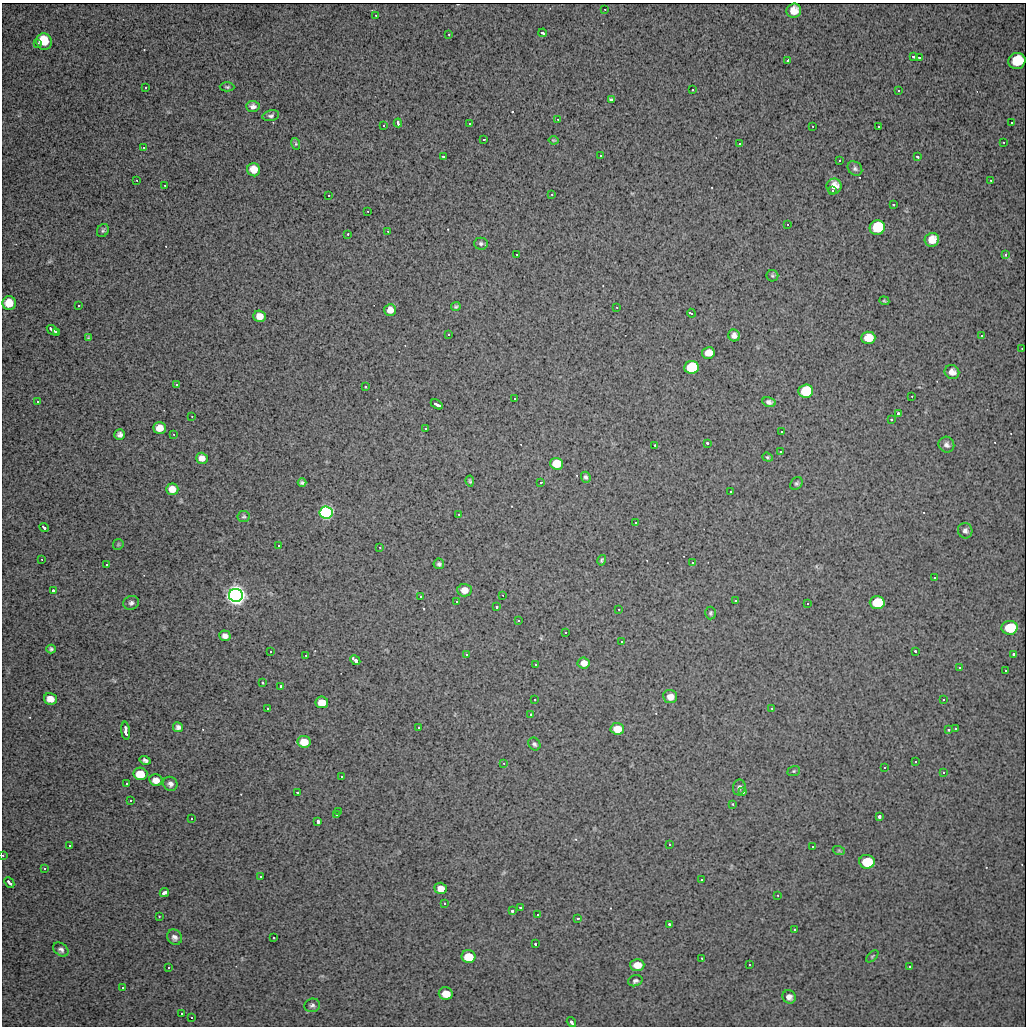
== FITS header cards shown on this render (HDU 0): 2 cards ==
NAXIS1  =                 1024
NAXIS2  =                 1024

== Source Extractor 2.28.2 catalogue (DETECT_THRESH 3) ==
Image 1024 x 1024 px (HDU 0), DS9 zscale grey, 1 PNG px = 1 image px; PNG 1028 x 1028 px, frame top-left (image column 1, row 1024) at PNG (2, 3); each listed source drawn as its Kron ellipse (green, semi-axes under 4 px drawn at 4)
Background 35.2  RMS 7.2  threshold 21.6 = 3 sigma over >= 5 px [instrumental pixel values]
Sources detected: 228; all 228 listed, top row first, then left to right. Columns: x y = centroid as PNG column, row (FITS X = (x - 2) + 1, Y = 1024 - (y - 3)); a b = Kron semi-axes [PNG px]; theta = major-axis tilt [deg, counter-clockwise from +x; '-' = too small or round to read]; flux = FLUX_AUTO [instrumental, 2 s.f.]
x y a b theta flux
605 9 2 2 - 3.9e+02
794 11 7 7 - 6.5e+03
376 15 2 2 - 4.3e+02
543 33 4 3 - 1.2e+03
449 34 2 2 - 4.4e+02
44 42 8 7 - 1.3e+04
38 43 3 2 - 1.3e+03
913 56 3 3 - 1.1e+03
919 57 3 3 - 6.2e+02
788 61 4 3 - 2.2e+03
1017 61 8 8 - 1.5e+04
146 87 3 2 - 7.5e+02
227 87 7 4 -1 7.9e+02
693 89 3 2 - 6.9e+02
899 90 3 3 - 9.0e+02
611 100 4 3 - 7.8e+02
253 106 7 5 -2 2.0e+03
271 116 8 5 12 1.2e+03
558 119 2 2 - 3.7e+02
1012 122 3 3 - 1.3e+03
398 123 4 3 - 1.2e+03
470 123 3 3 - 1.1e+03
384 125 3 2 - 7.4e+02
813 126 3 2 - 4.1e+02
879 126 3 2 - 7.1e+02
484 139 3 3 - 2.9e+04
553 140 5 3 - 4.7e+02
1004 142 2 2 - 3.7e+02
740 143 3 3 - 8.5e+02
296 144 6 4 -72 6.7e+02
144 147 3 2 - 7.2e+02
601 155 3 3 - 1.0e+03
443 156 3 3 - 6.0e+02
917 157 3 2 - 6.9e+02
840 160 3 3 - 1.7e+03
855 168 8 6 -43 1.4e+03
254 170 6 6 - 6.9e+03
137 180 3 2 - 3.9e+02
991 180 2 2 - 4.0e+02
165 185 3 2 - 4.7e+02
834 186 7 7 - 4.6e+03
833 190 3 3 - 1.7e+03
552 194 3 2 - 5.4e+02
329 195 3 2 - 7.1e+02
894 205 3 3 - 5.5e+02
368 211 2 2 - 2.7e+02
788 224 3 2 - 4.9e+02
877 228 8 7 - 3.1e+04
103 230 7 5 58 9.7e+02
388 231 3 2 - 4.2e+02
348 234 3 3 - 5.5e+02
932 240 7 7 - 6.3e+03
481 244 7 6 - 1.2e+03
517 254 3 2 - 6.2e+02
1006 255 4 3 - 2.4e+03
772 276 6 6 - 8.0e+02
884 301 5 3 - 5.6e+02
9 303 7 7 - 8.0e+03
79 305 3 3 - 2.5e+03
456 306 5 4 - 7.3e+02
617 307 2 2 - 3.9e+02
390 310 6 6 - 4.3e+03
691 313 4 3 - 1.9e+03
260 316 6 5 - 4.6e+03
53 330 6 3 -34 2.6e+03
56 332 3 3 - 1.1e+03
449 334 3 3 - 6.1e+02
734 335 6 5 - 2.4e+03
982 335 3 3 - 2.8e+03
89 338 4 3 - 5.7e+02
868 338 7 6 - 8.2e+03
1022 348 2 2 - 2.4e+02
708 353 6 6 - 5.4e+03
691 367 7 6 - 3.2e+04
952 372 7 6 - 3.2e+03
177 384 3 3 - 8.9e+02
366 387 2 2 - 3.9e+02
806 391 7 6 - 3.3e+04
912 396 2 2 - 2.9e+02
515 398 3 3 - 2.2e+03
38 401 3 3 - 1.6e+03
769 402 7 4 -12 1.6e+03
437 404 7 3 -30 2.2e+03
898 413 3 3 - 2.3e+03
192 416 2 2 - 2.3e+02
892 419 3 3 - 9.3e+02
160 428 6 6 - 6.0e+03
426 428 3 3 - 1.8e+03
782 431 3 3 - 2.1e+03
174 434 3 2 - 5.0e+02
120 435 5 5 - 1.8e+03
707 443 3 3 - 6.2e+02
655 445 3 2 - 3.2e+02
946 445 8 7 - 1.9e+03
781 451 3 2 - 5.7e+02
768 457 5 4 - 6.7e+02
202 458 6 5 - 3.2e+03
557 464 6 6 - 1.4e+04
586 477 5 4 - 9.9e+02
470 481 5 3 - 7.0e+02
541 482 3 3 - 2.1e+04
302 483 4 3 - 8.1e+02
796 483 7 5 43 9.8e+02
172 489 6 5 - 5.1e+03
731 491 3 3 - 1.5e+03
326 513 6 6 - 3.1e+05
459 514 2 2 - 4.3e+02
244 516 6 6 - 8.5e+02
636 522 3 3 - 1.1e+03
44 527 5 3 - 1.3e+03
965 531 8 7 - 1.7e+03
118 544 5 5 - 5.9e+02
279 545 3 3 - 9.7e+02
380 547 2 2 - 3.3e+02
42 559 2 2 - 3.0e+02
602 560 5 4 - 7.4e+02
693 562 3 3 - 1.8e+03
107 564 3 3 - 1.5e+03
439 564 5 5 - 1.0e+03
935 577 3 3 - 2.1e+03
53 590 3 3 - 1.4e+03
464 590 7 6 - 4.8e+03
236 595 7 6 - 1.4e+06
503 595 2 2 - 2.4e+02
421 596 3 3 - 9.5e+02
736 600 3 3 - 9.0e+02
457 601 3 2 - 6.4e+02
877 602 7 6 - 2.2e+04
131 603 8 6 22 1.4e+03
808 603 3 3 - 2.8e+03
497 607 3 3 - 1.1e+03
619 609 2 2 - 4.1e+02
710 613 6 5 - 8.4e+02
519 620 3 3 - 1.2e+03
1010 628 8 7 - 1.9e+04
566 632 3 3 - 9.0e+02
225 636 5 5 - 2.0e+03
622 641 3 2 - 7.2e+02
51 649 4 4 - 8.9e+02
271 651 3 2 - 7.2e+02
915 651 3 3 - 5.8e+02
467 654 3 3 - 1.8e+03
1014 654 3 3 - 7.3e+02
306 655 3 2 - 4.6e+02
355 660 6 3 -45 3.2e+03
584 663 6 5 - 3.7e+03
536 664 3 3 - 8.9e+02
960 667 3 2 - 5.4e+02
1006 670 3 2 - 6.7e+02
263 682 3 3 - 5.5e+02
281 686 3 3 - 4.5e+03
670 697 7 6 - 3.5e+03
50 699 6 6 - 5.0e+03
535 699 2 2 - 3.9e+02
944 699 3 3 - 2.9e+03
322 702 6 6 - 7.3e+03
268 708 2 2 - 4.5e+02
772 708 2 2 - 2.8e+02
531 714 2 2 - 4.2e+02
178 727 5 5 - 1.4e+03
419 727 3 3 - 1.5e+03
956 728 3 3 - 2.0e+03
617 729 7 6 - 8.2e+03
949 730 4 3 - 5.6e+02
126 731 9 3 -84 3.5e+03
304 742 6 6 - 8.2e+03
534 744 7 5 -55 1.2e+03
145 760 5 4 - 1.3e+03
916 761 3 2 - 5.0e+02
504 763 4 3 - 3.7e+02
885 767 3 2 - 5.8e+02
794 771 6 5 - 7.6e+02
944 772 2 2 - 3.8e+02
140 774 7 6 - 1.0e+04
342 776 3 3 - 8.0e+02
156 780 6 6 - 3.9e+03
127 783 3 3 - 9.5e+02
170 784 7 6 - 1.8e+03
739 787 8 6 77 1.4e+03
297 792 2 2 - 4.5e+02
743 792 4 4 - 6.7e+02
131 800 3 3 - 7.0e+03
733 804 3 2 - 4.1e+02
339 811 3 3 - 9.3e+02
336 814 3 2 - 4.1e+02
879 816 3 3 - 3.8e+03
192 818 3 2 - 7.0e+02
318 821 3 3 - 2.6e+03
670 844 3 3 - 1.2e+03
70 845 3 3 - 1.7e+03
813 846 3 3 - 2.1e+03
839 851 6 4 -19 5.9e+02
3 855 3 3 - 5.0e+02
867 862 8 7 - 2.0e+04
45 868 3 3 - 7.8e+02
261 876 3 2 - 5.1e+02
702 879 3 3 - 1.4e+03
9 883 6 3 -45 1.7e+03
441 888 6 5 - 4.8e+03
164 892 5 3 - 3.3e+03
778 895 3 2 - 3.3e+02
445 903 3 3 - 1.2e+03
521 908 3 3 - 7.0e+02
512 911 4 3 - 7.2e+02
538 914 3 3 - 8.0e+02
159 916 2 2 - 3.0e+02
578 918 3 3 - 2.0e+03
669 924 3 3 - 1.1e+03
795 930 3 3 - 9.6e+02
175 937 8 7 - 2.0e+03
274 937 3 3 - 4.0e+03
535 944 3 2 - 5.2e+02
61 950 8 6 -38 1.5e+03
872 956 7 4 45 5.8e+02
468 957 7 6 - 1.3e+04
702 958 3 2 - 3.9e+02
750 964 3 3 - 8.8e+02
637 965 7 6 - 5.0e+03
169 967 3 3 - 1.2e+03
910 967 3 3 - 1.2e+03
635 981 7 5 18 1.3e+03
123 987 3 3 - 9.8e+02
446 993 7 6 - 6.2e+03
789 997 7 6 - 2.4e+03
312 1005 8 6 17 1.4e+03
182 1013 3 3 - 2.4e+03
192 1017 3 3 - 1.3e+03
571 1022 5 3 - 1.6e+03
At the frame edge (FLAGS 8, measured only in part): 1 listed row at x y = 3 855